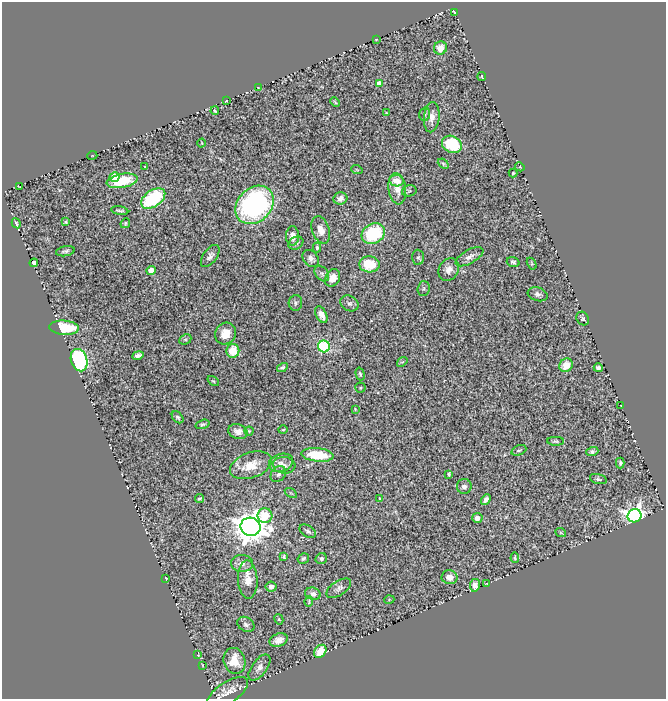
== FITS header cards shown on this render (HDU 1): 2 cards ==
NAXIS1  =                  664
NAXIS2  =                  697

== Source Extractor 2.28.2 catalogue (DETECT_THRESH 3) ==
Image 664 x 697 px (HDU 1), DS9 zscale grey, 1 PNG px = 1 image px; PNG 668 x 701 px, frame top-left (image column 1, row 697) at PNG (2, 2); each listed source drawn as its Kron ellipse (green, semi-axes under 4 px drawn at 4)
Background 0.761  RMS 0.038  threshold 0.114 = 3 sigma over >= 5 px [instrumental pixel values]
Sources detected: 124; all 124 listed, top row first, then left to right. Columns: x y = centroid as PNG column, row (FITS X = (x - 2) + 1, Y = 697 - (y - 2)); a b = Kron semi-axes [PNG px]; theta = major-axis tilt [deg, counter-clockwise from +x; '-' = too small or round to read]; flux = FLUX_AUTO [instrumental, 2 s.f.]
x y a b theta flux
454 12 4 2 - 2.5
376 39 3 2 - 1.5
440 48 6 6 - 30
482 76 4 2 - 2.4
379 83 4 4 - 17
258 87 4 2 - 1.4
226 101 4 2 - 3.5
335 102 5 3 - 2.6
215 111 4 3 - 3.7
386 113 3 3 - 2.2
425 114 7 5 77 5.1
432 117 15 7 85 22
202 143 4 3 - 1.9
452 144 10 8 -26 130
92 156 5 3 - 2
443 164 6 4 -40 3.6
145 167 3 2 - 1.4
520 167 5 4 - 2.6
357 170 5 3 - 2.1
513 173 4 4 - 2.6
114 177 5 5 - 98
122 181 15 7 11 97
397 181 7 5 -9 22
19 187 4 2 - 2.1
397 189 16 9 -83 23
409 191 7 5 14 4.2
153 198 13 8 34 190
340 198 7 6 - 12
255 205 21 16 46 590
120 211 8 3 -8 5.3
66 222 4 3 - 3.4
16 223 5 3 - 3.4
125 223 5 4 - 3.3
321 230 14 8 -71 23
373 234 12 10 28 150
293 236 9 6 90 21
296 243 8 6 31 8.9
317 248 5 4 - 4.4
65 251 9 5 10 6.3
210 256 13 6 53 11
418 257 7 6 - 6
470 257 15 7 30 15
311 258 9 7 -49 11
513 262 6 5 - 5.5
34 263 4 4 - 7.9
369 264 10 8 -5 74
532 264 6 4 -59 2.7
449 269 12 9 59 17
151 271 4 4 - 38
322 273 9 6 -49 6.8
333 278 9 7 61 23
424 289 7 6 - 4.8
538 294 10 6 -17 9.3
295 303 8 7 - 5.9
349 303 9 7 -31 8.3
321 315 9 5 -63 18
583 319 7 6 - 5.9
64 328 15 7 -4 120
225 333 11 10 - 32
185 339 6 5 - 3.9
324 346 6 6 - 280
233 351 7 6 - 53
138 355 6 4 11 9.1
79 360 11 8 -73 420
402 362 5 4 - 3.1
566 365 7 6 - 37
282 368 6 4 30 4.9
598 368 5 4 - 8.4
360 374 6 4 -74 4.3
213 381 6 4 -36 3.3
360 388 5 5 - 4.5
620 406 3 2 - 1.5
355 409 4 4 - 2
178 417 7 4 -49 5.6
202 424 7 4 17 5.2
283 430 5 3 - 2.4
249 431 4 4 - 2.9
238 432 9 7 -16 18
556 441 8 4 0 4.2
519 450 8 5 22 4.8
592 452 6 4 18 6.5
317 455 16 6 -6 91
281 463 12 8 18 16
620 463 5 3 - 4.2
251 465 22 12 19 47
284 465 11 8 -5 14
278 474 9 6 48 9.8
449 474 4 3 - 3.4
598 479 9 5 -15 5.8
464 486 7 7 - 10
291 493 7 3 -31 2.4
200 498 4 3 - 3.9
380 499 3 3 - 3.1
486 500 6 4 50 10
265 515 7 7 - 91
635 516 7 6 - 1400
477 518 5 5 - 14
250 527 10 9 - 4400
308 531 9 5 -33 7.1
561 533 5 3 - 2.4
284 557 4 3 - 3.8
303 558 6 4 30 4.7
515 558 5 4 - 3
321 559 6 5 - 7.2
242 563 11 8 -1 16
450 577 8 7 - 21
166 578 3 2 - 1.7
248 579 19 10 -88 37
487 583 3 2 - 1.9
475 585 6 5 - 13
271 587 5 5 - 11
339 588 14 7 33 11
313 594 8 6 -17 11
389 600 5 3 - 2.2
309 601 5 3 - 2.8
279 619 5 4 - 2.7
246 624 9 7 -34 9.2
279 640 9 6 22 20
320 651 7 5 50 58
198 655 4 4 - 2.3
234 661 13 10 -73 44
202 665 3 2 - 1.5
259 668 15 7 53 15
227 693 24 10 33 28
At the frame edge (FLAGS 8, measured only in part): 1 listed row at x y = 227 693